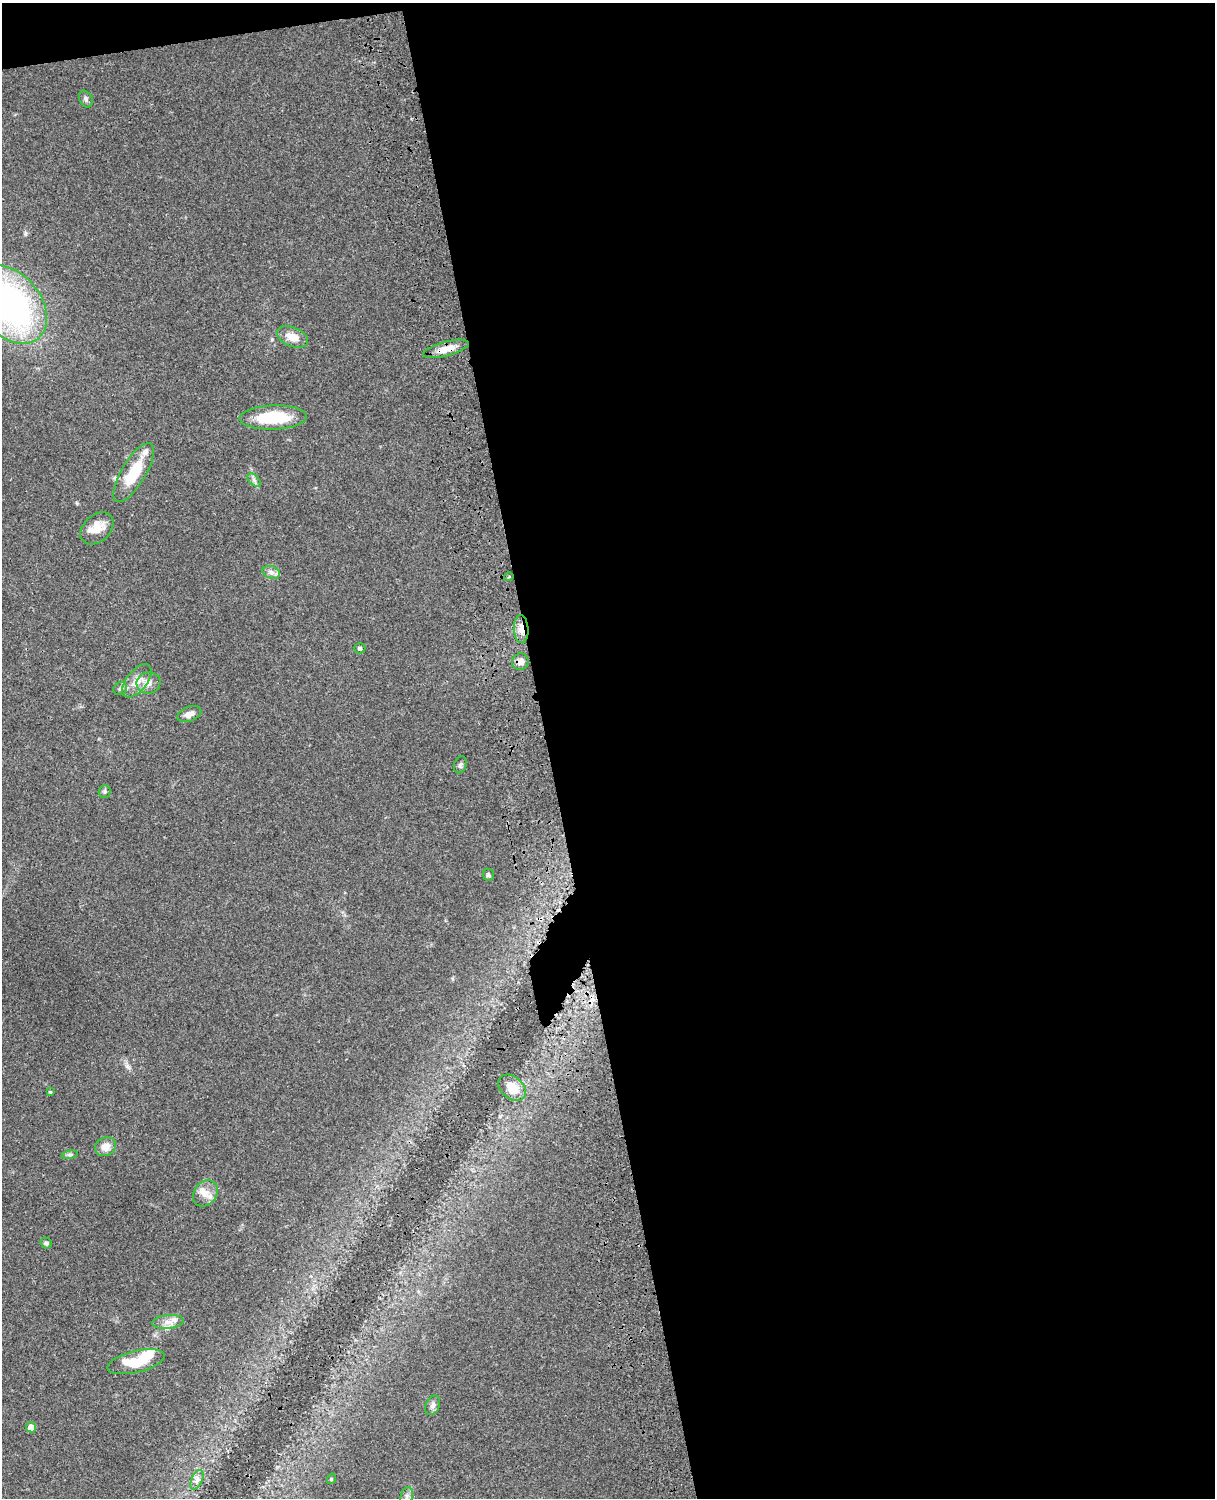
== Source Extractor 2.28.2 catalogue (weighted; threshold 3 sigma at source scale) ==
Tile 4 of 4 x 3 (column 4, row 1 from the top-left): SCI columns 3759-4971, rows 3269-4764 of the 5090 x 4927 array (HDU 1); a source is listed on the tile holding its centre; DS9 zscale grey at full resolution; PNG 1217 x 1500 px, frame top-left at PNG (2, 3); each listed source drawn as its Kron ellipse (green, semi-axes under 4 px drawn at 4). Shown black and unused: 56% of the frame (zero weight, under 3 of 4 exposures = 6% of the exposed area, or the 3 px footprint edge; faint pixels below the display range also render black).
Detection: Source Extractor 2.28.2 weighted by HDU 2 'WHT'; one run over the whole footprint, this tile lists its part. Background 0.0768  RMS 0.0059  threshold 0.0265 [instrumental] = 3 sigma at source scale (4.5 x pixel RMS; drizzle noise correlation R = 1.50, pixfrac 1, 0.05/0.05 arcsec/px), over >= 5 px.
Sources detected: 37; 1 inside a brighter object's white glare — neither listed nor drawn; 3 inside a brighter listed object's ellipse — not listed separately; the other 33 listed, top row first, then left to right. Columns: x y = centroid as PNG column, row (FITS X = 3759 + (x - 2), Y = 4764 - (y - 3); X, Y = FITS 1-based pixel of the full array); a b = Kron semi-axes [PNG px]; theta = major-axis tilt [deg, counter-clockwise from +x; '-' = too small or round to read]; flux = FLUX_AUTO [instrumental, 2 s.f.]
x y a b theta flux
86 99 9 6 -64 1.6
10 304 44 30 -51 170
292 337 16 9 -23 6.9
446 349 23 7 15 7
273 417 33 12 2 26
134 473 33 12 59 21
254 480 8 5 -46 1.5
97 528 19 13 42 9.2
271 572 9 6 -19 2.1
509 577 5 3 - 0.55
521 629 14 7 -86 4.7
360 648 6 5 - 1
520 662 8 8 - 3.5
137 681 19 10 51 6.5
148 683 12 10 8 4.4
120 688 7 6 - 1.6
189 714 12 7 21 3.6
460 765 9 6 69 1.4
105 791 6 6 - 1.2
488 875 6 5 - 1.1
512 1088 16 11 -40 7.1
50 1092 4 4 - 0.64
105 1147 11 9 27 5.3
70 1155 8 4 8 1.1
205 1193 14 11 52 6
46 1243 6 5 - 1.4
168 1322 16 7 6 4.4
136 1362 29 11 14 19
433 1405 10 7 67 2.3
31 1427 5 5 - 6.9
331 1479 5 3 - 0.57
197 1480 10 5 65 2.2
407 1496 9 6 74 2.3
Overlapping masked pixels (flux is a lower limit): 2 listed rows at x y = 446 349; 521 629
Isophote crosses this tile's border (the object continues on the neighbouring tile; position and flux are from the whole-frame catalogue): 1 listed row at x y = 10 304